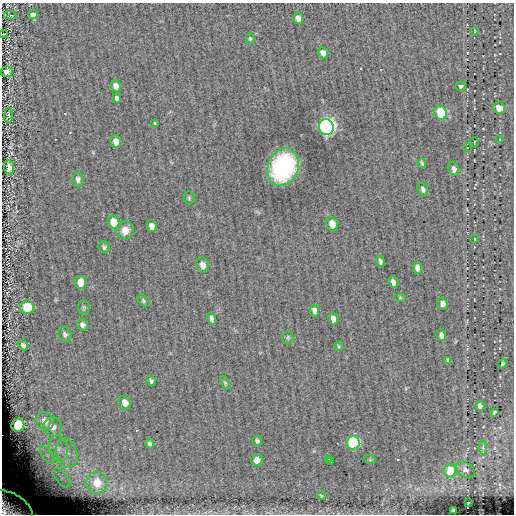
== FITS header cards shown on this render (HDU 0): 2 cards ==
NAXIS1  =                  512
NAXIS2  =                  512

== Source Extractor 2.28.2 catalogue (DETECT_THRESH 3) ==
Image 512 x 512 px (HDU 0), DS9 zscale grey, 1 PNG px = 1 image px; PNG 516 x 516 px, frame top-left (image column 1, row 512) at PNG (2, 3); each listed source drawn as its Kron ellipse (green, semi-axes under 4 px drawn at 4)
Background 0.103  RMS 4.2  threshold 12.7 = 3 sigma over >= 5 px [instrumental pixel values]
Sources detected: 81; all 81 listed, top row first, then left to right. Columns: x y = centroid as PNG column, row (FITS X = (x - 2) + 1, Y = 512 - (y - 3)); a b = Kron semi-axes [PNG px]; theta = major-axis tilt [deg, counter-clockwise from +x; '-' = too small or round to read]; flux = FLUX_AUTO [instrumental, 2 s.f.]
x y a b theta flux
10 15 6 4 -5 420
33 15 5 4 - 860
298 18 6 5 - 1700
474 31 3 2 - 220
4 34 4 2 - 2100
250 39 5 4 - 370
323 53 6 5 - 1700
7 72 6 5 - 1400
116 86 5 5 - 1700
461 86 5 4 - 490
117 98 5 4 - 750
499 108 6 5 - 5500
441 113 7 6 - 20000
9 115 8 4 84 530
154 123 3 3 - 580
326 127 8 7 - 120000
500 139 3 3 - 180
116 141 6 5 - 1700
474 142 4 2 - 140
467 148 2 2 - 120
422 163 5 3 - 430
9 167 7 5 -84 1600
283 167 19 15 66 35000
454 169 7 5 -71 1200
78 179 7 5 -84 830
423 189 7 5 -71 860
189 198 6 5 - 440
113 222 7 6 - 4200
332 224 7 5 -74 2700
152 226 6 5 - 1300
125 230 9 8 - 2500
474 239 3 2 - 170
104 247 6 5 - 550
380 261 5 3 - 600
202 265 8 6 -77 1300
417 268 6 4 -79 1300
80 282 7 5 -77 4000
393 282 6 4 -68 1200
400 298 6 4 0 300
143 301 7 4 -47 470
442 304 6 5 - 1500
27 307 7 6 - 13000
84 307 7 5 -88 500
314 310 6 4 -77 1100
212 318 6 4 -75 960
333 319 6 5 - 1600
82 325 6 5 - 830
65 334 8 6 -64 830
441 335 6 5 - 1400
288 337 6 5 - 470
23 345 5 4 - 870
339 346 5 4 - 320
448 360 4 3 - 530
502 364 5 4 - 420
151 381 5 4 - 640
225 383 7 4 -68 440
125 403 7 6 - 2300
480 406 5 4 - 940
494 412 3 3 - 300
45 421 9 8 - 1800
18 425 7 6 - 14000
53 427 9 9 - 2100
257 441 5 5 - 700
353 443 7 6 - 33000
150 444 5 4 - 730
483 447 7 3 -88 390
58 449 13 9 -75 2800
67 453 14 10 -77 3300
47 455 10 5 -54 1400
328 459 3 2 - 270
257 460 6 5 - 2200
370 460 6 4 -19 330
330 462 3 2 - 270
465 470 10 7 -35 970
450 471 7 6 - 6600
61 478 11 5 -54 1500
97 483 11 10 - 3900
321 496 4 3 - 330
468 503 3 2 - 220
10 508 25 15 -29 10000
453 510 3 2 - 240
At the frame edge (FLAGS 8, measured only in part): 2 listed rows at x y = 4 34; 10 508